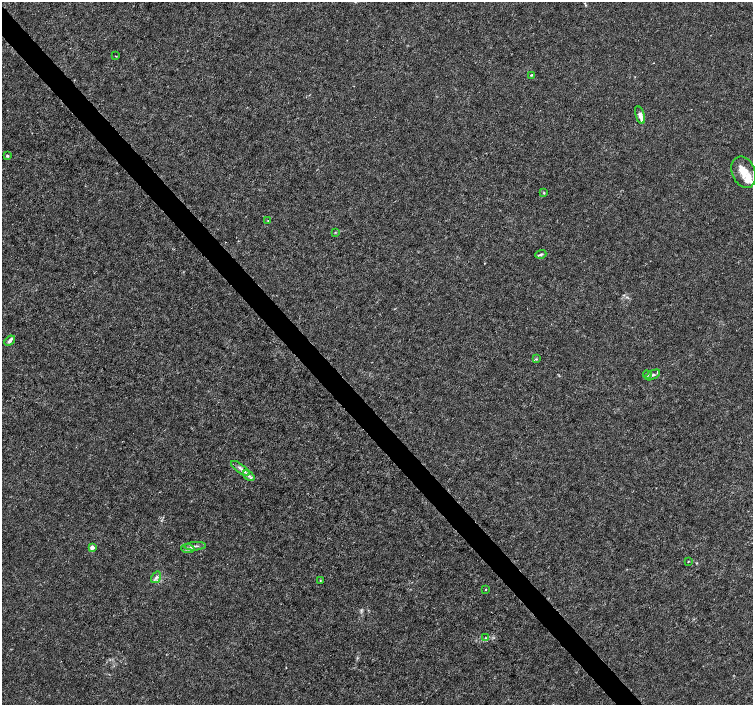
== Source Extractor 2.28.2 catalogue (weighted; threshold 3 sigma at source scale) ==
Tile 11 of 4 x 4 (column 3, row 3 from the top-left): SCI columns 3010-4510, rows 1616-3020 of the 6012 x 5974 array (HDU 1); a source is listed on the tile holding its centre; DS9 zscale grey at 2 x 2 block average (1 PNG px = mean of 2 x 2 image px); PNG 755 x 707 px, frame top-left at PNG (2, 2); each listed source drawn as its Kron ellipse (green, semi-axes under 4 px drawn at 4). Shown black and unused: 4% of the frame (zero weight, under 3 of 4 exposures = <1% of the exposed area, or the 3 px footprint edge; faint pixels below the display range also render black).
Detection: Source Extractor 2.28.2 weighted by HDU 2 'WHT'; one run over the whole footprint, this tile lists its part. Background 0.00121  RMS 0.0013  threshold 0.00598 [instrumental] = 3 sigma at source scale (4.5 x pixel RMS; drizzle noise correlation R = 1.50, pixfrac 1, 0.0396/0.0396 arcsec/px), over >= 5 px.
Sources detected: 29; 6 inside a brighter listed object's ellipse — not listed separately; the other 23 listed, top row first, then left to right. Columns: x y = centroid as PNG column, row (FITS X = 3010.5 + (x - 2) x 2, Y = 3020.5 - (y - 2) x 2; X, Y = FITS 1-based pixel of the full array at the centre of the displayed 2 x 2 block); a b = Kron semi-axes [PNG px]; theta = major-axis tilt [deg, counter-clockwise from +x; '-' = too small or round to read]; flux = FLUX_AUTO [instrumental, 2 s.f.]
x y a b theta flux
116 56 2 2 - 0.3
532 75 4 3 - 0.32
640 115 9 4 -72 2.1
7 156 4 3 - 0.36
744 172 16 11 -67 4.9
544 193 3 3 - 0.31
268 221 3 2 - 0.14
335 232 3 3 - 0.21
541 254 6 4 19 0.69
10 341 6 4 42 0.92
536 359 4 3 - 0.32
647 375 4 3 - 0.4
653 375 8 3 29 0.7
240 468 11 3 -36 1.2
249 476 6 4 -41 0.99
195 546 11 2 3 0.74
92 548 2 2 - 3.5
188 549 6 4 -3 0.75
688 561 2 2 - 0.2
156 577 6 3 57 0.83
320 580 3 2 - 0.18
485 589 2 2 - 0.59
485 638 3 2 - 0.27
Diffuse or blended objects may show on this block-average render without a row.